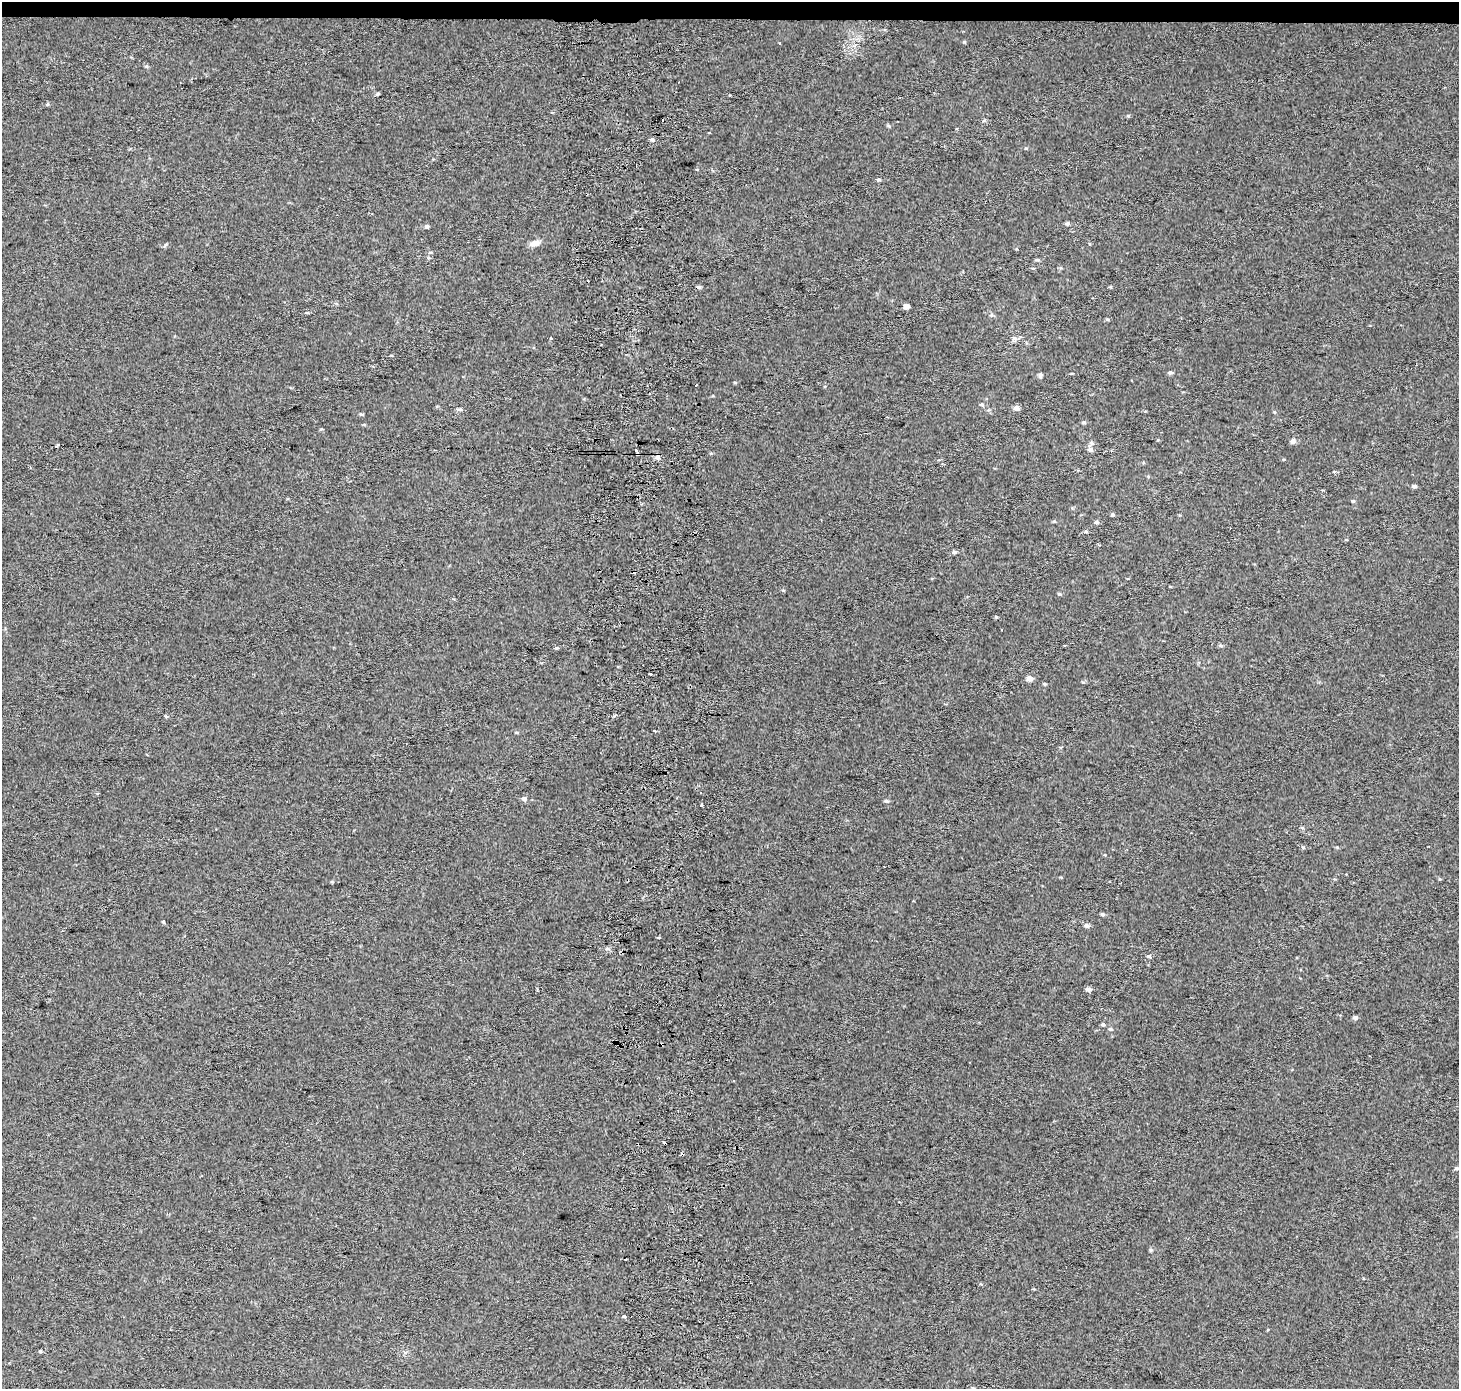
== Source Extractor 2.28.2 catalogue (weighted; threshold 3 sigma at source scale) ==
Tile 2 of 3 x 3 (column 2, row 1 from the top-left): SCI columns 1529-2985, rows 2774-4160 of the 4514 x 4169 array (HDU 1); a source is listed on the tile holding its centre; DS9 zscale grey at full resolution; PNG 1461 x 1391 px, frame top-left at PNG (2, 2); no overlay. Shown black and unused: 1% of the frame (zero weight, under 2 of 3 exposures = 2% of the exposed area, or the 3 px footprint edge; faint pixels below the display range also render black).
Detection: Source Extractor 2.28.2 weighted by HDU 2 'WHT'; one run over the whole footprint, this tile lists its part. Background 0.0549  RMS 0.012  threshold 0.054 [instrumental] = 3 sigma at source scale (4.5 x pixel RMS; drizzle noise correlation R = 1.50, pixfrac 1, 0.0396/0.0396 arcsec/px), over >= 5 px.
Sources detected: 68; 7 cosmic-ray / hot-pixel residue — not listed; the other 61 listed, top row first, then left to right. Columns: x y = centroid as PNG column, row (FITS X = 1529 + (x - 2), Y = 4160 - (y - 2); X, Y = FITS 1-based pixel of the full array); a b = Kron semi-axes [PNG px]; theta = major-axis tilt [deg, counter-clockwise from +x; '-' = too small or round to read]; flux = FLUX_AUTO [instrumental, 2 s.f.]
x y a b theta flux
780 43 3 2 - 0.93
378 94 5 3 - 1.5
984 121 6 4 1 1.6
652 140 6 4 -68 1.9
879 180 5 4 - 1.7
1067 224 6 5 - 2
427 226 5 5 - 2.3
535 243 12 7 14 6.8
1037 260 6 4 -18 1.6
699 287 5 4 - 2.2
906 306 5 5 - 5.8
991 315 6 4 -90 1.7
550 339 3 3 - 5.5
1014 339 8 6 -84 3.4
1170 372 6 5 - 2.2
1040 376 7 5 77 2.2
696 385 3 2 - 1.6
982 405 5 4 - 1.7
1016 408 7 6 - 4.4
459 409 8 4 7 2.1
361 414 6 4 -1 1.3
1084 422 5 4 - 1.6
1293 441 7 6 - 3.4
1092 443 8 5 -26 2.6
58 445 4 3 - 1.8
1090 450 7 6 - 3.6
636 451 6 3 -54 18
1414 486 5 4 - 2.6
1353 501 4 4 - 1.5
1112 515 4 4 - 1.6
1097 522 5 5 - 2.3
1086 532 5 3 - 1.2
954 552 6 5 - 2.3
1059 594 5 4 - 1.5
1221 645 7 3 -9 1.7
650 674 3 3 - 4.1
1029 678 6 5 - 6.3
1044 684 5 4 - 1.3
166 716 5 3 - 1.2
97 793 4 4 - 1.3
700 793 2 2 - 0.88
524 799 6 6 - 2.8
886 801 6 4 -20 1.9
702 805 3 3 - 7.9
1302 828 5 3 - 1.3
1303 847 5 3 - 1.2
1102 914 5 4 - 2.1
163 922 4 3 - 2
1087 926 6 6 - 3
658 937 3 3 - 5.4
1149 956 6 5 - 2.3
1088 989 7 5 -1 3.5
1355 1017 5 4 - 3.2
1103 1024 5 4 - 1.9
1110 1029 5 4 - 1.6
733 1081 3 3 - 2.2
1456 1168 5 4 - 1.4
624 1317 5 3 - 1.1
1267 1330 3 2 - 1.4
40 1351 6 3 -18 1.2
973 1388 5 3 - 1
Overlapping masked pixels (flux is a lower limit): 1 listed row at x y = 636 451
Unlisted compact peaks at least as high as the median listed source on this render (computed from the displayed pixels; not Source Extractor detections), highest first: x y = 964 42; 996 617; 556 648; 1026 148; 1151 1250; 1128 116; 321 429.